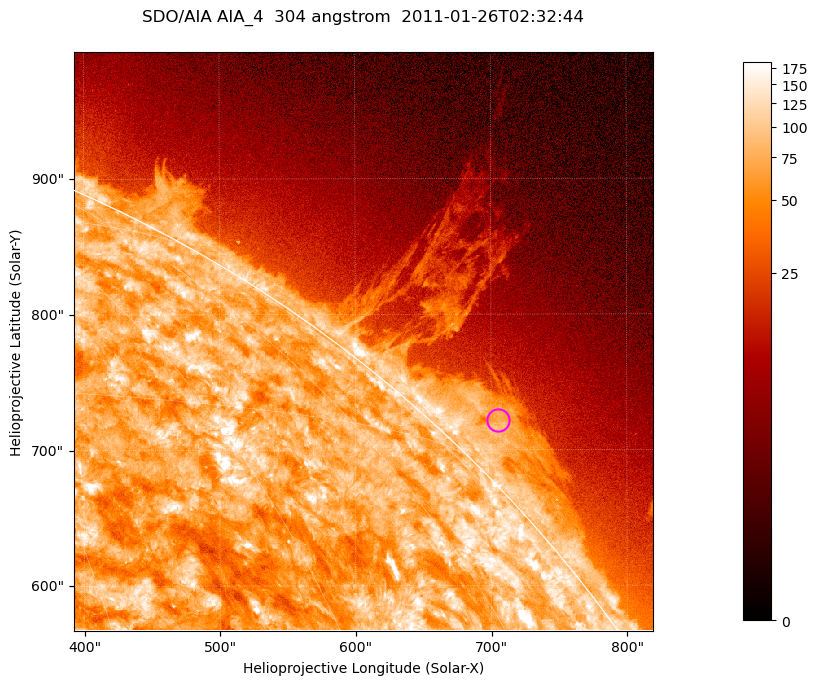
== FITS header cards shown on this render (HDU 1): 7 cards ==
TELESCOP= 'SDO/AIA '           / For AIA: SDO/AIA
INSTRUME= 'AIA_4   '           / For AIA: AIA_ATA1, AIA_ATA2, AIA_ATA3 or AIA_AT
WAVELNTH=                  304 / [angstrom] Wavelength
WAVEUNIT= 'angstrom'           / Wavelength unit: angstrom
DATE-OBS= '2011-01-26T02:32:44.126' / [ISO] Date when observation started; ISO 8
CTYPE1  = 'HPLN-TAN'           / CTYPE1; Typically HPLN
CTYPE2  = 'HPLT-TAN'           / CTYPE2; Typically HPLT

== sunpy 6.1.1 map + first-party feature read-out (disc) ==
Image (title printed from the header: SDO/AIA AIA_4  304 angstrom  2011-01-26T02:32:44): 711 x 711 px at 0.6 arcsec/px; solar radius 975 arcsec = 1624 px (partial field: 2.6% of the solar disc is inside the frame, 42% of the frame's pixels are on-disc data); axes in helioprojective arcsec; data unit not stated in the header (colour bar unlabelled)
Orientation: roll -0.132 deg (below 1 deg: not rotated)
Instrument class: DISC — disc imager (sunpy class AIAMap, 304 A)
Bright regions (active regions / flare kernels): reference = the on-disc median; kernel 7 px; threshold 5 sigma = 125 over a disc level ~74.8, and >= 1.15x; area >= 505 px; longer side >= 9 px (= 5.4 arcsec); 0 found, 0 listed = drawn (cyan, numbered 1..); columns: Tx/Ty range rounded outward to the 2 arcsec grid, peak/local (2 s.f.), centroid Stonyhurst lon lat
Off-limb structures (1.02-1.3 R_sun): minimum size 252 px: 4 found; the strongest spans PA ~310..320 deg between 1.02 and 1.06 R_sun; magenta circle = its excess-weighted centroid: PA ~315 deg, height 1.04 R_sun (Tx ~704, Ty ~722 arcsec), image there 2.7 x the reference